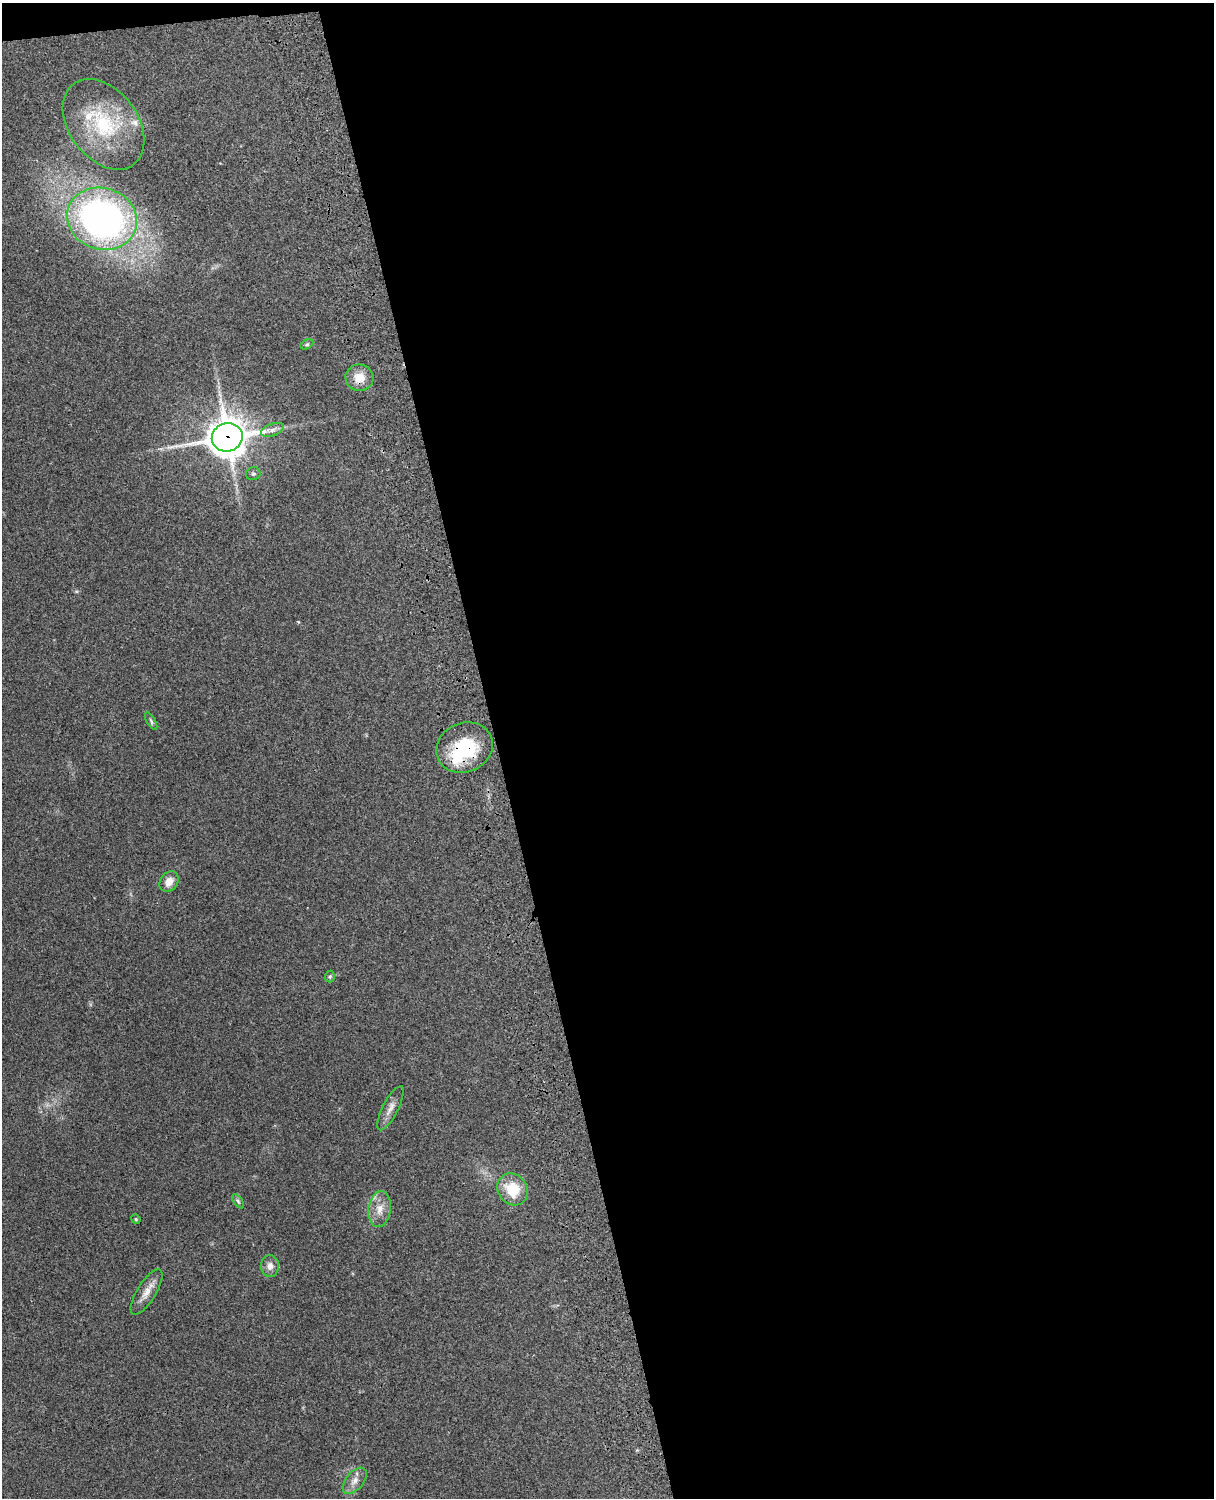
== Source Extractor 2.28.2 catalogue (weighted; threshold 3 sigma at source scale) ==
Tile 4 of 4 x 3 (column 4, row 1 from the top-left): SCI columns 3755-4966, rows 3155-4650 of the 5087 x 4925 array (HDU 1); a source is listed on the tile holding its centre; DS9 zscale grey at full resolution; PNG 1216 x 1500 px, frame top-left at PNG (2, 3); each listed source drawn as its Kron ellipse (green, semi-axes under 4 px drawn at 4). Shown black and unused: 60% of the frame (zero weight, under 3 of 4 exposures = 6% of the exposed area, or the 3 px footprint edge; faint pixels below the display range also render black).
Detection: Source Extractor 2.28.2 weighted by HDU 2 'WHT'; one run over the whole footprint, this tile lists its part. Background 0.285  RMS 0.0093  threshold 0.0419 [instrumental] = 3 sigma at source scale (4.5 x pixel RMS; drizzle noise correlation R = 1.50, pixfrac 1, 0.05/0.05 arcsec/px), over >= 5 px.
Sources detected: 21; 1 inside a brighter object's white glare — neither listed nor drawn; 1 inside a brighter listed object's ellipse — not listed separately; the other 19 listed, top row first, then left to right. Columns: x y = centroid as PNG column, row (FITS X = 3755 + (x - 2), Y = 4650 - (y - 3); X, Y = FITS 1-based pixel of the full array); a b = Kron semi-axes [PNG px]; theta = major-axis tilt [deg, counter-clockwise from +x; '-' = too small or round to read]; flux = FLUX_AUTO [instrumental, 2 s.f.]
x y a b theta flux
104 124 50 34 -53 78
102 219 35 30 -18 390
307 344 7 4 29 1.4
359 378 14 13 - 15
273 430 12 6 21 4.6
227 437 15 14 - 2000
253 474 7 6 - 2
151 721 9 4 -59 1.8
464 747 29 24 24 59
169 882 11 8 52 9.6
330 976 6 5 - 1.3
390 1108 24 7 63 7.6
513 1189 17 14 -52 29
238 1201 8 4 -54 1.9
380 1209 18 11 82 11
136 1219 5 4 - 1
270 1266 11 9 -90 5.7
147 1292 26 9 58 11
355 1481 15 8 49 7.1
Overlapping masked pixels (flux is a lower limit): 2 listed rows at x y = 227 437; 464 747